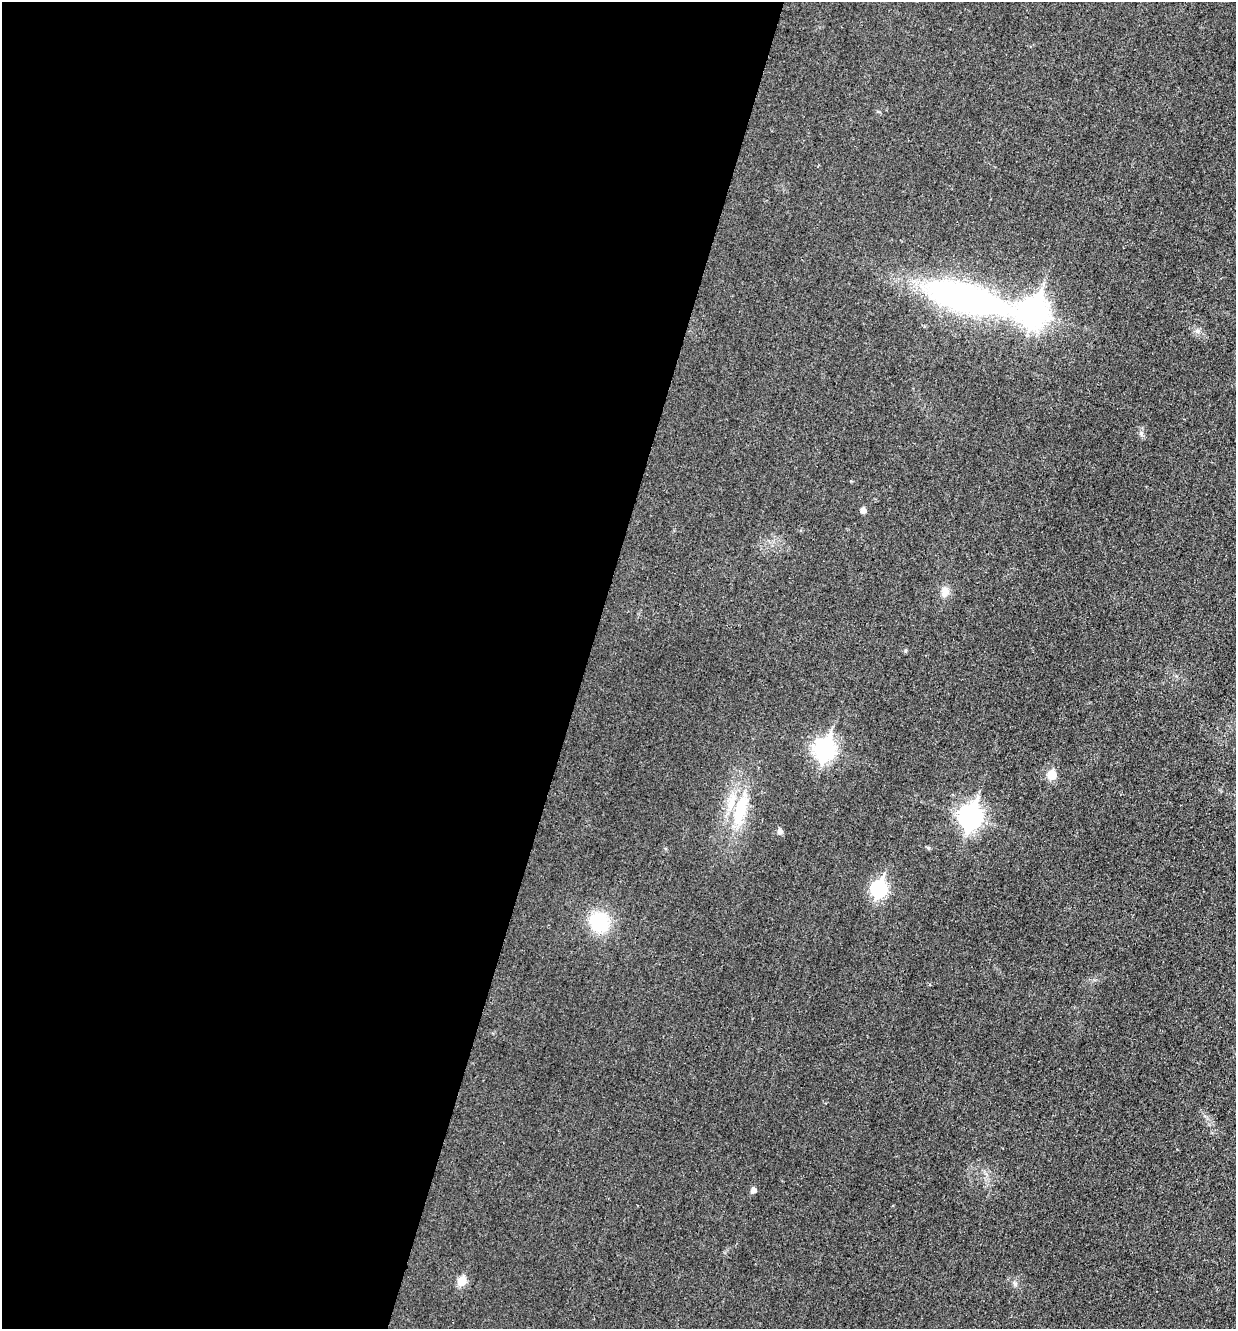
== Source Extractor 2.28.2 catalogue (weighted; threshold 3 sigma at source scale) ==
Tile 5 of 4 x 4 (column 1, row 2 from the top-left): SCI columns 151-1384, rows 2673-3999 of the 5360 x 5349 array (HDU 1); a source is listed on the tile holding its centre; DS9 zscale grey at full resolution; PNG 1238 x 1331 px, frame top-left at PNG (2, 2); no overlay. Shown black and unused: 47% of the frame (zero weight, under 3 of 4 exposures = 2% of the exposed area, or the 3 px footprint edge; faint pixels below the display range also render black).
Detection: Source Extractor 2.28.2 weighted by HDU 2 'WHT'; one run over the whole footprint, this tile lists its part. Background 0.0259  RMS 0.0063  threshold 0.0282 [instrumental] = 3 sigma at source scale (4.5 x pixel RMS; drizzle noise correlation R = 1.50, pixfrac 1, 0.05/0.05 arcsec/px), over >= 5 px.
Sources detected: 14; all 14 listed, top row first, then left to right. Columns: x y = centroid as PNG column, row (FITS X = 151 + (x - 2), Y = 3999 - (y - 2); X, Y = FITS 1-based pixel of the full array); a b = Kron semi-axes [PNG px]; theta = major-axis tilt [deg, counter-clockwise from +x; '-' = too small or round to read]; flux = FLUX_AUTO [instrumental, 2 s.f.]
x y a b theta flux
967 299 103 28 -16 210
1033 311 11 10 - 500
1198 331 7 4 -71 1.3
863 510 5 5 - 3.3
945 592 13 9 86 4.6
824 749 10 8 73 270
1051 775 6 5 - 18
740 810 45 16 75 30
970 816 10 8 72 360
780 831 7 7 - 1.9
879 888 8 7 - 120
599 922 20 18 -65 33
753 1190 5 5 - 2.9
461 1281 6 5 - 18
Unlisted compact peaks at least as high as the median listed source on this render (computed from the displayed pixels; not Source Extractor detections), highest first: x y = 1141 433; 1015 1284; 928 848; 905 651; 851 481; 878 111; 665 848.